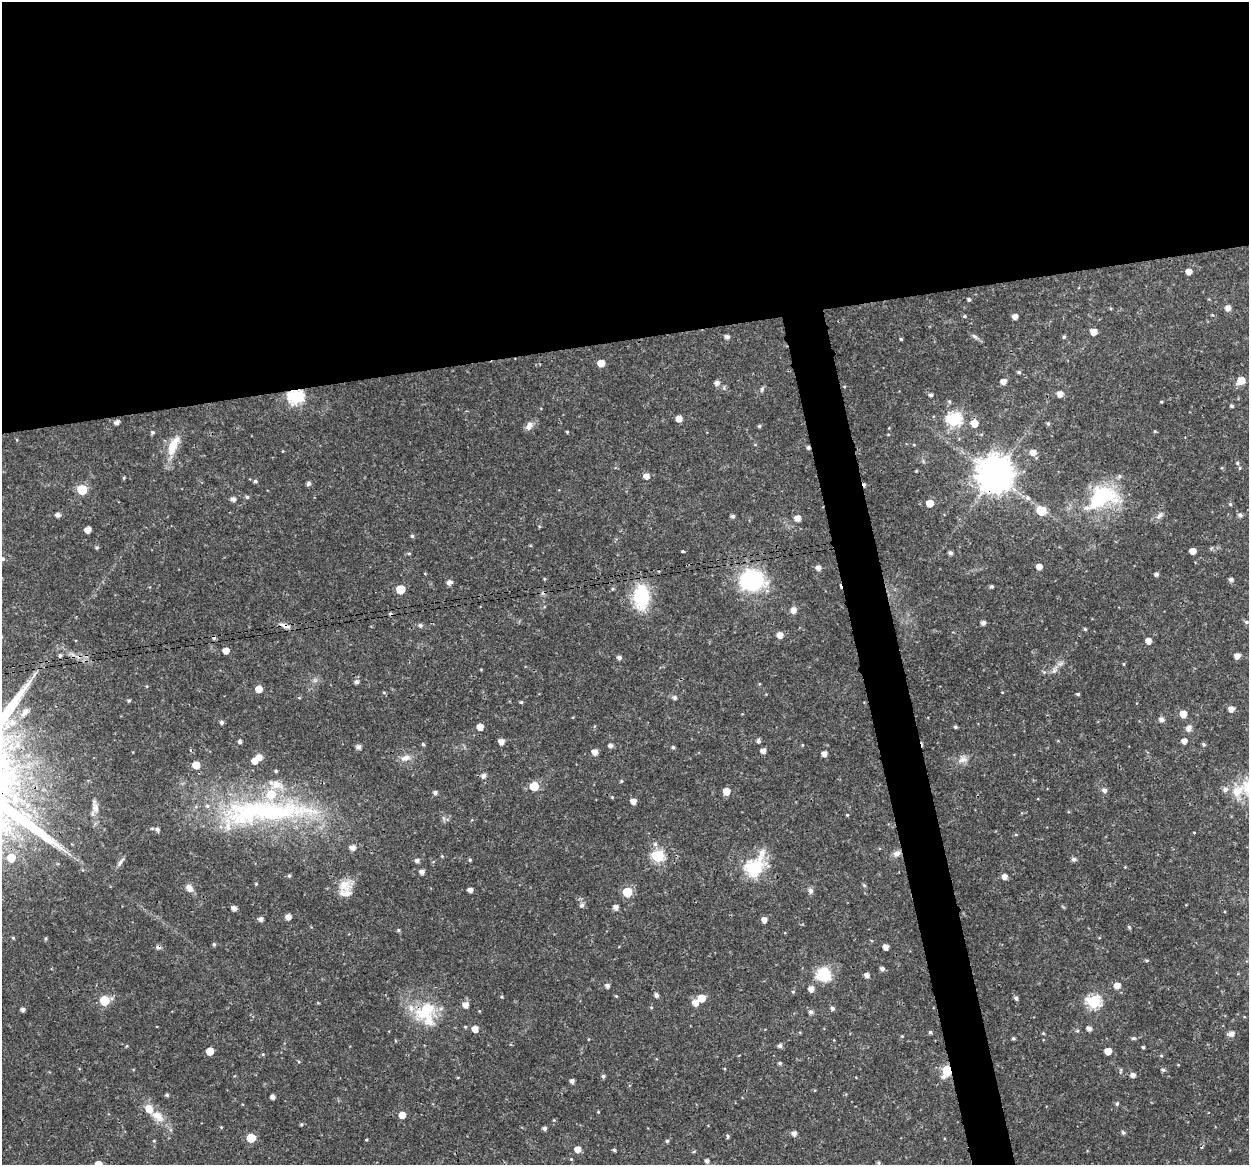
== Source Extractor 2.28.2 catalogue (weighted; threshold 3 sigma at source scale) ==
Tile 2 of 4 x 4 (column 2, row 1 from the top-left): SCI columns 1249-2495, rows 3527-4689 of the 4992 x 4776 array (HDU 1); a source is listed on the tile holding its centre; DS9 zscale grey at full resolution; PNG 1251 x 1167 px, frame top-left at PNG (2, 2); no overlay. Shown black and unused: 32% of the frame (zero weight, under 3 of 4 exposures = <1% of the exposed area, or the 3 px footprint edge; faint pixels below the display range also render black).
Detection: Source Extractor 2.28.2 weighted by HDU 2 'WHT'; one run over the whole footprint, this tile lists its part. Background 0.0239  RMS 0.0019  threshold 0.00876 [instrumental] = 3 sigma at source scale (4.5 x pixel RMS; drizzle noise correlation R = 1.50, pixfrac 1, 0.0396/0.0396 arcsec/px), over >= 5 px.
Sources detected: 254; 7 cosmic-ray / hot-pixel residue — not listed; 8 inside a brighter listed object's ellipse — not listed separately; the other 239 listed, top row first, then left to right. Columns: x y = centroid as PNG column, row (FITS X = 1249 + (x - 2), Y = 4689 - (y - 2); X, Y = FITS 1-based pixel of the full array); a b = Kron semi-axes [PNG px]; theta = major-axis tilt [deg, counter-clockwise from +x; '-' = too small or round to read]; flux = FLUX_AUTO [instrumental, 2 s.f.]
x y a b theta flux
1189 272 5 4 - 1.5
969 299 4 4 - 0.37
1228 308 5 5 - 1.1
964 316 5 4 - 0.26
1015 317 4 4 - 1.4
1093 332 5 5 - 2
975 336 9 5 -43 0.53
727 337 5 4 - 0.67
1064 337 4 4 - 0.33
901 339 4 4 - 0.22
601 363 5 5 - 2.7
1019 372 5 4 - 0.37
1241 381 7 6 - 2.9
1003 382 5 5 - 1.3
717 383 6 6 - 0.78
724 388 6 4 -72 0.3
762 389 8 5 72 0.39
1060 394 5 5 - 1.6
931 395 4 4 - 0.49
295 397 7 6 - 37
949 402 6 5 - 0.35
1161 402 3 3 - 0.18
1232 406 4 3 - 0.3
679 419 5 5 - 1.6
954 419 7 6 - 32
117 422 4 4 - 0.81
974 423 6 6 - 2.6
1048 423 5 4 - 0.36
529 426 12 8 64 1.1
759 426 4 4 - 0.31
1155 431 5 4 - 0.19
153 432 5 4 - 0.28
567 432 4 3 - 0.22
173 445 25 10 65 4.1
1033 452 6 6 - 1.4
1237 463 5 4 - 0.3
995 475 11 10 - 480
646 476 5 5 - 1.2
124 478 4 4 - 0.19
255 481 5 4 - 0.4
308 483 5 5 - 0.48
82 490 6 6 - 9.7
247 497 5 4 - 0.39
1102 497 45 28 23 16
1028 498 7 6 - 0.48
233 499 5 5 - 0.8
930 503 5 5 - 2.6
1230 504 5 4 - 0.25
1041 511 6 6 - 7.6
58 515 5 4 - 0.73
1240 515 5 5 - 0.58
733 516 5 4 - 0.54
1159 516 12 5 56 0.71
797 518 6 5 - 1.5
539 526 4 3 - 0.2
88 530 5 4 - 1.6
412 536 4 4 - 0.33
97 548 5 5 - 0.29
1193 551 5 4 - 1.5
682 552 4 3 - 0.43
409 553 5 4 - 0.24
950 553 4 4 - 0.58
3 559 5 5 - 0.43
1039 567 5 5 - 1.3
818 568 5 5 - 0.96
1156 574 4 4 - 0.52
544 579 5 3 - 0.18
1231 579 5 4 - 0.58
752 580 25 20 4 19
449 582 7 5 16 0.79
991 586 4 4 - 0.38
401 589 6 5 - 6.5
613 589 6 4 1 0.27
641 596 23 15 -89 12
793 610 8 7 - 1
1246 622 6 5 - 0.37
983 623 5 4 - 0.76
420 625 6 5 - 0.49
285 626 16 6 -24 1
1085 629 5 4 - 0.21
780 635 6 5 - 1.4
1148 641 5 5 - 1.5
226 651 5 5 - 1.6
1237 656 5 5 - 1.2
619 658 5 4 - 0.61
1124 664 4 3 - 0.16
1054 670 12 7 65 0.98
356 682 6 5 - 0.57
259 689 5 5 - 2.1
1002 692 4 2 - 0.13
384 693 5 3 - 0.19
1078 694 4 3 - 0.32
675 698 5 5 - 0.5
129 700 5 4 - 0.28
521 702 4 4 - 0.23
1231 709 5 5 - 1.2
25 711 10 6 44 1.2
1183 714 6 5 - 2.2
1161 719 6 5 - 0.8
221 722 5 4 - 0.51
13 723 10 8 3 1.4
480 727 5 5 - 1.9
955 727 4 4 - 0.35
1188 728 9 7 58 0.83
501 741 5 5 - 1.3
758 741 5 4 - 0.55
1184 741 5 4 - 1.1
240 742 4 4 - 0.52
423 744 5 4 - 0.25
1203 744 5 4 - 0.34
611 745 5 4 - 0.64
802 745 4 3 - 0.15
359 747 6 5 - 0.69
673 747 4 4 - 0.34
763 751 5 5 - 1
595 752 5 5 - 1.4
824 754 5 5 - 1.1
259 757 6 6 - 1.3
405 758 16 8 18 1.4
963 759 13 10 15 1.3
254 761 5 5 - 1.4
196 765 5 5 - 3.3
276 771 4 4 - 0.27
483 776 6 5 - 0.78
621 781 4 4 - 0.21
534 786 6 5 - 6.6
1105 790 6 6 - 0.67
726 791 6 5 - 2.3
1237 791 21 14 41 3.6
435 792 5 4 - 0.58
612 797 4 4 - 0.17
15 799 11 9 89 2.1
633 801 5 5 - 1.2
95 807 22 9 -84 1.8
264 812 151 32 4 43
847 815 4 3 - 0.19
655 844 7 6 - 0.61
352 848 5 5 - 1.2
897 854 11 8 28 0.95
442 856 4 4 - 0.18
658 856 6 6 - 22
11 858 6 6 - 3.9
1074 859 6 5 - 0.63
417 860 5 5 - 0.65
470 860 4 4 - 0.29
121 862 16 4 54 0.68
753 868 11 7 45 36
422 872 5 4 - 0.91
289 876 5 4 - 0.28
1004 876 5 5 - 1.2
256 884 4 3 - 0.17
345 885 19 16 -11 3
864 885 5 4 - 0.28
189 888 11 8 -59 1.1
470 890 4 4 - 0.91
810 891 8 6 -61 0.63
627 892 6 5 - 8.3
582 905 6 5 - 0.66
616 907 5 5 - 0.92
234 908 5 4 - 0.87
288 917 5 5 - 1.2
261 919 5 5 - 0.72
764 920 5 5 - 1.2
1129 927 5 4 - 0.25
398 930 5 4 - 0.25
13 938 5 4 - 0.24
46 939 6 3 82 0.24
214 944 5 4 - 0.26
886 947 5 4 - 1.2
1147 961 5 4 - 0.24
882 969 5 4 - 0.66
824 974 15 13 -23 6.8
867 975 5 5 - 0.85
607 986 5 4 - 0.67
1117 986 7 6 - 1.4
811 989 5 5 - 1.3
793 992 5 4 - 0.23
656 995 5 5 - 0.59
616 996 5 3 - 0.2
501 997 4 4 - 0.21
702 998 5 5 - 3.4
1016 998 5 5 - 0.42
104 1000 6 6 - 9
1094 1002 7 6 - 28
695 1003 6 6 - 1.6
466 1005 5 5 - 1.5
651 1007 5 3 - 0.17
832 1008 5 5 - 0.52
23 1009 4 4 - 0.61
425 1011 33 20 38 8.6
811 1012 5 5 - 0.69
465 1027 4 4 - 0.21
475 1029 5 5 - 1.7
1089 1029 5 4 - 0.86
1077 1031 5 5 - 0.26
930 1032 5 4 - 0.33
1043 1033 5 3 - 0.16
1231 1034 7 5 12 1
902 1036 4 4 - 0.16
1013 1038 3 3 - 0.29
1133 1038 6 4 -8 0.38
780 1046 5 5 - 0.54
1143 1047 3 3 - 0.26
210 1051 5 5 - 2.8
1108 1051 5 5 - 2.6
263 1054 5 4 - 0.22
1161 1056 5 3 - 0.2
299 1062 5 3 - 0.19
780 1063 5 4 - 0.34
1163 1070 6 5 - 0.33
947 1071 7 5 74 12
1120 1071 9 3 79 0.25
1133 1075 5 5 - 0.82
603 1076 5 4 - 0.42
572 1081 4 4 - 0.65
167 1095 4 4 - 0.34
273 1097 4 4 - 0.86
1117 1104 5 5 - 0.35
598 1112 4 3 - 0.15
402 1115 5 5 - 1.9
158 1116 20 11 -33 2.8
554 1120 4 4 - 0.19
301 1124 5 3 - 0.22
221 1127 4 4 - 0.17
544 1128 4 4 - 0.6
1123 1132 5 4 - 0.36
794 1133 5 5 - 0.91
727 1136 6 4 -71 0.28
251 1138 6 5 - 6.3
366 1140 4 3 - 0.16
154 1141 4 3 - 0.19
667 1141 4 4 - 0.29
577 1149 5 5 - 1.5
614 1150 4 4 - 0.33
694 1151 5 3 - 0.19
571 1159 5 4 - 0.21
707 1161 4 4 - 0.64
878 1163 5 4 - 0.26
98 1164 5 5 - 2.6
Overlapping masked pixels (flux is a lower limit): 5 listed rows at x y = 295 397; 995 475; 285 626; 425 1011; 947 1071
Isophote crosses this tile's border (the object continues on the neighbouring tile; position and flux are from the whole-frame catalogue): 2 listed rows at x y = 3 559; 98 1164